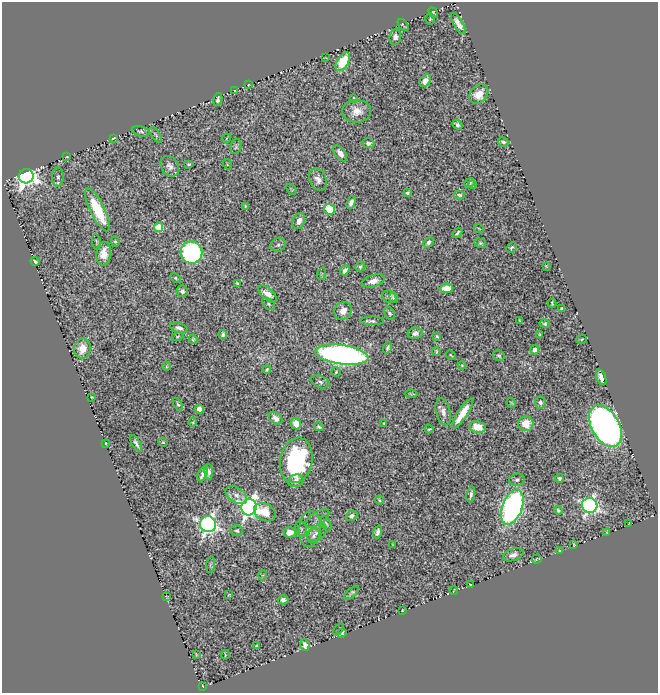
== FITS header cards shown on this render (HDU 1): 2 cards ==
NAXIS1  =                  656
NAXIS2  =                  691

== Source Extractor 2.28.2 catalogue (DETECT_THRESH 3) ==
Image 656 x 691 px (HDU 1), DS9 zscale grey, 1 PNG px = 1 image px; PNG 660 x 695 px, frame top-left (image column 1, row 691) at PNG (2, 2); each listed source drawn as its Kron ellipse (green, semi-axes under 4 px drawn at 4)
Background 1.09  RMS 0.013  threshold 0.04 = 3 sigma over >= 5 px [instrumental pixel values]
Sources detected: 161; all 161 listed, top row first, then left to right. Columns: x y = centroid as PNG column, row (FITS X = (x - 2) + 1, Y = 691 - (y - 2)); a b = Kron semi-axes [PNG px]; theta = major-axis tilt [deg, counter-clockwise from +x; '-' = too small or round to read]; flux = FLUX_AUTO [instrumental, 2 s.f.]
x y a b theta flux
433 12 5 4 - 1.5
430 19 6 4 87 1.3
458 24 12 4 -58 5.9
403 25 7 2 -52 1.4
395 37 8 5 85 4.6
326 58 3 2 - 0.5
343 62 10 5 58 32
425 81 7 5 55 6.3
248 85 2 2 - 0.61
235 91 3 2 - 0.69
479 94 11 8 46 12
354 98 4 2 - 0.92
218 99 7 3 74 2.2
357 111 14 11 3 11
457 125 5 4 - 2.4
141 131 9 5 -15 2
156 135 9 4 -55 1.6
113 138 3 2 - 0.95
227 138 4 3 - 0.76
503 142 5 4 - 1.9
368 143 6 5 - 2.5
236 147 8 5 76 1.7
340 153 9 5 -52 6.2
67 157 2 2 - 0.6
189 164 4 3 - 1.3
227 164 5 3 - 0.81
170 166 11 8 -56 5.4
26 176 7 7 - 600
58 177 9 6 90 3
318 179 11 8 -66 6
470 183 6 3 25 1.3
472 185 4 4 - 1.6
291 189 6 2 -51 1
407 193 4 3 - 1.7
459 195 5 4 - 1.7
351 203 6 4 71 4.2
245 206 3 3 - 0.68
329 209 5 5 - 57
97 210 23 7 -63 47
299 221 8 6 63 5.6
158 227 5 4 - 33
479 229 5 3 - 0.76
457 233 5 3 - 1.8
115 241 5 4 - 1.1
96 242 8 3 -82 1.2
428 242 6 4 46 2.5
480 243 6 4 -14 1.3
278 245 8 6 26 2.7
511 248 6 4 44 1.5
192 252 11 11 - 190
104 254 12 7 83 11
35 261 5 3 - 1.6
546 266 3 2 - 0.66
360 267 5 4 - 1.6
345 270 5 3 - 2.5
321 274 6 4 71 1
175 278 5 3 - 1.1
373 281 12 6 15 6.1
238 284 4 3 - 1.6
446 288 6 5 - 18
182 291 6 5 - 2.7
267 294 11 5 -41 8.2
389 297 7 6 - 2.9
394 297 5 4 - 2.1
552 303 4 2 - 0.84
268 304 7 5 -41 1.6
562 308 4 3 - 1.5
343 311 9 8 - 8.6
389 313 7 5 -57 2.6
519 320 3 2 - 0.63
372 321 12 4 -1 2.3
545 324 5 4 - 1.5
179 328 9 5 -15 3.4
415 333 8 5 10 4
223 334 4 3 - 2.2
540 334 3 3 - 1
437 336 4 3 - 1.1
177 337 6 4 17 1.1
193 339 5 4 - 1.4
581 339 5 3 - 1.2
82 348 10 8 79 15
388 348 6 4 71 2
535 350 5 4 - 6.3
436 351 4 3 - 1.3
342 355 27 9 -8 460
451 355 5 3 - 0.82
499 355 6 5 - 1.4
462 365 4 4 - 0.83
167 366 4 3 - 0.75
267 370 4 4 - 1.3
336 372 5 4 - 1.3
601 377 8 4 -69 6.5
320 382 10 6 -23 2.7
412 394 6 2 -8 1.2
92 397 2 2 - 0.77
540 402 6 5 - 3.3
511 403 5 4 - 1
178 404 7 3 -60 1.6
199 409 4 4 - 12
443 412 14 7 -76 5.9
462 414 18 5 56 19
275 418 8 5 -40 5
193 422 4 3 - 0.75
384 423 3 2 - 0.77
296 424 6 5 - 11
526 424 7 7 - 18
605 426 22 14 -60 590
319 427 5 3 - 1.4
478 427 8 6 -7 16
429 429 4 3 - 1.2
163 442 5 4 - 0.99
106 443 3 2 - 0.74
136 443 9 3 -60 2.8
296 460 23 16 79 130
209 472 7 3 -87 2.7
202 474 7 3 67 3.7
559 478 4 4 - 2
517 480 8 6 13 2.7
296 481 8 6 16 4.6
471 494 8 3 80 2.5
236 495 12 7 -33 4.8
379 500 5 4 - 1.1
590 505 8 7 - 370
249 507 8 7 - 580
512 507 18 10 69 390
558 510 4 3 - 1.3
265 512 11 8 -28 17
351 516 6 5 - 3
317 518 13 6 34 3.6
326 523 9 3 -66 1.3
208 524 8 8 - 420
629 524 3 2 - 0.7
301 529 8 5 -68 2.4
310 529 18 11 84 8.5
237 531 6 5 - 1.6
289 532 6 5 - 9.8
378 532 6 4 71 3.5
606 532 3 2 - 0.52
317 533 11 7 33 3.4
314 536 8 6 67 2.2
574 544 3 2 - 0.83
393 545 3 2 - 0.74
559 551 4 2 - 0.6
513 555 11 6 21 4.6
537 559 5 2 - 1.2
211 565 8 3 82 1.4
263 575 5 3 - 0.9
470 584 2 2 - 0.49
454 590 4 2 - 0.67
352 593 9 3 43 1.9
229 595 3 2 - 0.66
166 596 3 2 - 0.61
283 600 5 4 - 3.1
402 610 3 2 - 0.7
339 629 7 2 55 1
342 633 5 4 - 7
305 645 6 4 -81 4.9
256 646 3 2 - 0.8
196 654 4 2 - 0.84
225 655 4 2 - 0.85
203 686 3 2 - 0.67